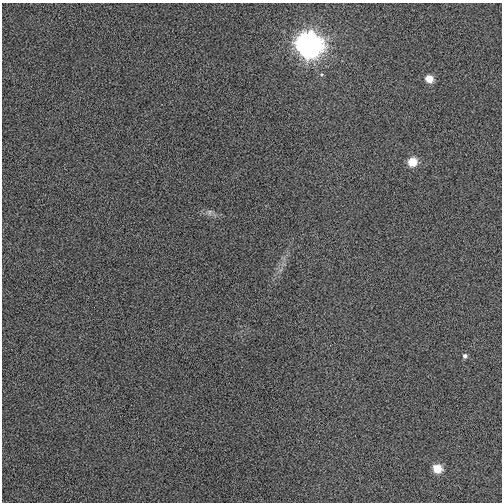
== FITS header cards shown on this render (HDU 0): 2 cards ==
NAXIS1  =                  500
NAXIS2  =                  500

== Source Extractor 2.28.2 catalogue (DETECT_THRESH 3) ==
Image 500 x 500 px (HDU 0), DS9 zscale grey, 1 PNG px = 1 image px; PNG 504 x 504 px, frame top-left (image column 1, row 500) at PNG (2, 3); no overlay
Background -0.00319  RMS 0.028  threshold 0.0852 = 3 sigma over >= 5 px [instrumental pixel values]
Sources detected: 6; all 6 listed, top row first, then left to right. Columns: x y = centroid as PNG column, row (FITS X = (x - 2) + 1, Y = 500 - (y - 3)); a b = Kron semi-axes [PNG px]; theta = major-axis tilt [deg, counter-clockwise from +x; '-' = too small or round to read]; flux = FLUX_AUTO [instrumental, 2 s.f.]
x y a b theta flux
308 45 9 9 - 2900
429 79 5 5 - 34
413 162 6 5 - 57
209 212 9 6 61 5.2
465 356 5 5 - 6.1
438 468 6 5 - 55